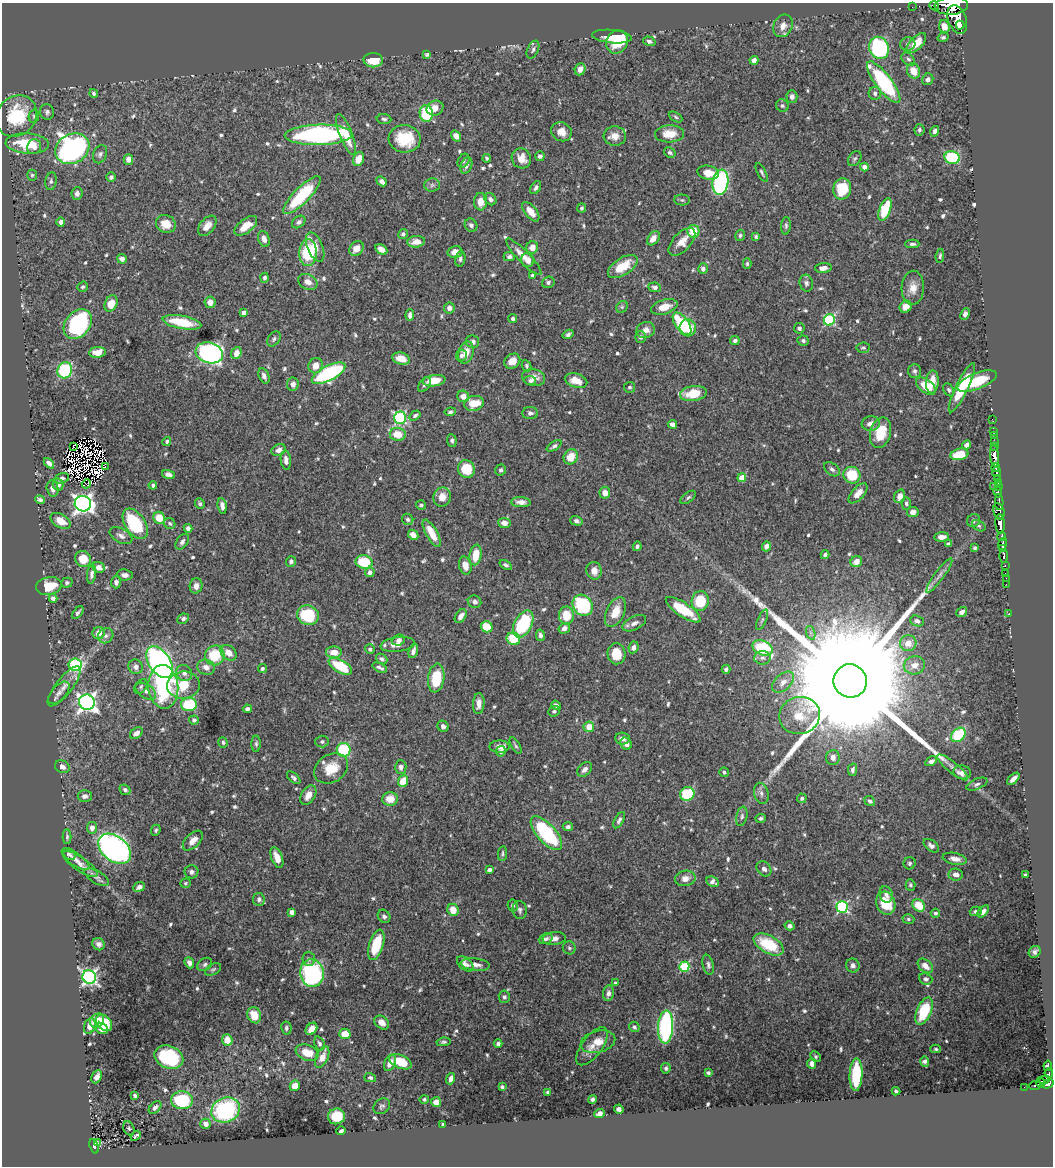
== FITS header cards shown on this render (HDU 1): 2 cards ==
NAXIS1  =                 1051
NAXIS2  =                 1164

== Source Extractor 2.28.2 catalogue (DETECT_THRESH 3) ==
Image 1051 x 1164 px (HDU 1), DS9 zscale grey, 1 PNG px = 1 image px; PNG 1055 x 1168 px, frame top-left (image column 1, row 1164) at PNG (2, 3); each listed source drawn as its Kron ellipse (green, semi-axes under 4 px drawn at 4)
Background 0.596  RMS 0.014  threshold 0.0418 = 3 sigma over >= 5 px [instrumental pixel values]
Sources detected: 699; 10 with non-positive FLUX_AUTO (blend fragments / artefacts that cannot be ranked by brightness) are neither listed nor drawn; of the other 689, the 500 brightest by FLUX_AUTO listed and drawn (189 fainter detections omitted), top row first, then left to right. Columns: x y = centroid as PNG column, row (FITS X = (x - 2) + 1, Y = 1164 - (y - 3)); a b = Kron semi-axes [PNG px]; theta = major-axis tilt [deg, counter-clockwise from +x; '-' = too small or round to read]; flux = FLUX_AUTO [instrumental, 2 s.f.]
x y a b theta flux
934 6 5 3 - 37
951 6 17 9 4 3600
912 7 2 2 - 7.7
957 20 15 9 -70 3200
960 25 4 3 - 580
783 26 12 9 63 8
944 27 6 5 - 7.9
612 37 20 6 -5 34
943 37 5 4 - 2.1
649 41 6 4 -16 3
617 42 12 10 57 22
916 43 12 6 46 19
908 44 7 6 - 2.6
879 48 11 9 -66 110
533 50 9 5 64 2.5
427 54 4 3 - 1.7
908 59 8 5 -42 2.3
373 60 10 7 -1 16
754 60 4 4 - 5.1
580 69 6 5 - 6
914 71 8 6 -68 13
928 79 6 5 - 3.6
884 82 25 8 -53 110
94 93 4 4 - 1.8
875 93 6 6 - 3.3
792 97 6 5 - 3.6
782 106 6 6 - 2
435 108 8 7 - 9.1
47 112 8 7 - 2.8
426 113 8 6 -81 61
16 116 22 19 46 50
34 116 7 5 79 1.7
676 117 7 4 -29 1.7
384 119 7 5 -4 2.2
919 130 5 5 - 2.1
935 131 5 4 - 3.5
561 132 10 9 - 9.1
346 134 22 6 -68 20
669 134 14 8 2 16
318 135 33 10 2 210
456 136 6 4 -53 6.7
615 136 11 9 -4 8
405 139 16 14 -5 37
27 143 21 10 -4 36
34 147 7 7 - 5.9
72 149 18 14 30 290
670 153 6 4 -30 2
100 154 9 6 67 3.4
540 156 5 4 - 2.7
952 157 8 6 -13 79
487 158 4 4 - 1.7
521 158 10 9 - 11
128 159 5 5 - 6.6
358 159 7 5 70 12
855 159 8 6 54 2.2
463 161 7 5 60 2
466 165 8 5 69 3.4
864 167 4 4 - 5.3
762 172 10 4 -63 1.9
708 173 11 7 -11 13
32 175 5 5 - 1.7
111 177 5 4 - 2.9
51 181 9 5 81 2.4
382 181 5 4 - 5.4
720 182 12 8 81 160
432 185 8 6 2 2.5
536 188 7 4 56 2.9
842 189 11 9 77 32
77 193 6 5 - 4.1
302 195 25 8 45 65
490 199 7 5 -46 4.5
682 200 8 5 -1 1.8
481 202 8 6 87 11
581 208 4 4 - 1.9
885 209 12 5 70 36
531 212 11 6 -51 11
61 222 5 4 - 3.5
299 222 7 5 39 3
166 224 10 8 -25 15
471 225 7 6 - 3.5
207 226 11 7 51 8
246 226 13 7 38 14
786 226 9 5 86 2.1
693 231 6 6 - 23
403 234 5 4 - 2.1
740 235 6 5 - 1.9
756 236 4 4 - 1.8
653 238 8 5 52 7.3
264 239 8 5 -72 5.5
416 242 9 5 7 10
682 242 17 9 46 12
912 244 7 4 0 2.5
315 247 15 7 -67 13
532 247 6 5 - 6.9
357 249 8 6 51 11
381 249 7 4 -31 6.7
455 252 7 5 13 7.2
308 253 13 8 87 54
940 256 7 4 82 1.7
509 257 6 4 -1 2.7
524 257 24 6 -46 13
122 259 5 4 - 4.5
460 259 7 5 80 2.4
528 260 7 6 - 6.4
747 264 5 4 - 1.7
623 266 17 8 33 25
823 268 8 5 7 6.2
703 269 5 4 - 3.1
532 276 4 4 - 2.3
265 278 5 4 - 2.3
308 282 10 7 -27 7.5
548 282 6 5 - 2.6
806 283 8 6 -76 3
83 287 5 5 - 1.9
655 287 6 4 -7 2.9
913 288 17 11 87 11
210 302 6 5 - 5.7
111 303 8 6 66 16
622 307 6 5 - 1.6
664 307 13 7 17 12
906 307 6 5 - 8.6
449 308 5 5 - 4.6
244 313 4 4 - 4.8
965 314 6 4 67 3.4
410 315 6 4 87 4.2
513 319 4 4 - 2.2
829 320 6 5 - 92
182 322 19 6 -11 28
78 324 16 12 49 120
682 324 13 6 -53 54
688 328 8 8 - 29
799 328 5 5 - 2.2
646 330 9 8 - 6.3
568 334 6 4 31 2.4
640 337 6 5 - 3
274 339 8 6 55 2.5
735 341 5 4 - 2.6
803 341 6 5 - 1.9
473 342 6 6 - 4.5
863 348 7 5 6 1.9
97 352 8 5 8 9
466 352 11 7 74 13
209 353 14 10 -17 260
236 353 6 5 - 9.2
461 355 6 5 - 2.8
401 359 9 6 -17 13
512 361 8 7 - 9.4
316 366 8 7 - 9.2
526 366 6 4 -62 1.8
65 370 8 7 - 84
914 371 7 6 - 2.9
328 373 18 7 27 110
264 376 8 5 -66 4.1
533 378 11 8 -13 7.1
434 381 11 5 8 16
530 381 6 4 -9 2.4
576 381 11 7 -17 11
977 381 21 8 22 38
932 382 11 6 86 12
293 384 7 6 - 5.4
424 385 8 5 55 2.6
926 386 11 6 -36 21
629 387 5 5 - 1.9
962 388 27 6 64 32
949 390 7 5 -59 2.1
693 393 13 7 8 28
463 396 6 5 - 7.6
474 403 10 7 15 19
450 412 6 4 8 1.6
530 413 8 6 -1 2.8
415 415 6 4 33 1.9
400 418 6 6 - 110
992 419 2 2 - 9.7
672 424 5 4 - 4
871 424 9 7 9 6.9
993 431 2 2 - 12
881 433 15 10 75 26
398 434 8 6 -8 17
994 436 2 2 - 11
167 441 5 4 - 1.8
452 441 6 4 -84 2.3
994 441 2 2 - 12
967 445 5 4 - 4.2
554 446 8 4 31 2.7
73 447 3 2 - 1.9
995 447 3 2 - 13
279 450 7 5 27 5.1
959 454 9 5 13 23
994 456 11 4 -84 1000
571 457 8 6 57 16
286 460 9 5 -84 4.9
49 463 6 4 -46 3.9
105 467 3 2 - 2.7
996 467 4 3 - 610
466 469 9 8 - 28
832 469 9 5 -38 2.9
501 470 6 5 - 2
996 472 5 3 - 430
169 475 6 4 -19 3.7
852 475 8 8 - 34
62 478 7 5 16 2.5
742 478 4 4 - 16
997 478 2 2 - 14
998 482 3 2 - 29
86 484 5 3 - 1.9
58 485 6 5 - 5.1
153 485 4 4 - 2.4
993 486 2 2 - 30
998 486 3 2 - 41
53 489 8 5 -77 5.5
998 492 5 4 - 390
605 493 6 5 - 6.5
858 493 12 6 47 9
900 496 7 5 69 7.2
442 497 9 8 - 9
688 497 9 5 38 2.2
40 500 5 4 - 2.5
521 502 10 5 -3 5.3
999 502 8 3 -88 230
906 503 6 4 -90 1.8
83 504 8 8 - 450
200 504 5 5 - 2.2
421 505 5 4 - 2.3
222 506 8 4 -82 4.4
999 511 8 5 -72 520
913 512 5 5 - 5.1
159 518 6 5 - 16
408 519 6 5 - 2.1
973 520 7 6 - 2.2
60 521 11 6 -30 12
576 521 6 4 -16 2.4
170 523 6 5 - 2
504 523 6 5 - 5.9
135 524 17 10 -55 69
1000 524 10 4 -87 1700
979 526 7 5 -30 1.6
188 528 4 4 - 4
432 533 15 5 -61 18
413 535 6 4 -45 7
121 536 12 7 -28 4.8
1002 536 5 3 - 350
942 537 7 4 4 5.9
182 542 9 5 56 3
948 544 4 3 - 1.7
1002 544 6 3 69 210
637 546 4 4 - 1.8
766 546 5 4 - 3.9
975 548 4 3 - 1.8
1003 548 4 3 - 300
476 555 10 6 82 18
825 555 4 3 - 2.1
1004 556 7 3 89 190
83 559 8 7 - 15
291 561 5 5 - 3
364 562 8 6 -11 39
856 562 6 5 - 6.7
465 565 9 6 -76 9.4
506 565 7 4 -33 2.2
1005 565 3 2 - 61
99 567 6 5 - 6.6
594 571 9 7 -80 6.9
370 572 5 4 - 4.6
1005 573 3 2 - 28
92 574 9 4 84 3.3
125 575 8 5 -6 3.9
939 576 21 5 54 5.3
1006 578 2 2 - 7.7
116 582 6 5 - 3.2
67 583 6 5 - 1.9
1006 584 2 2 - 9.2
49 586 13 8 10 22
196 586 8 6 78 5.5
53 598 4 4 - 3
700 601 10 8 78 35
474 602 7 6 - 3.6
583 605 11 9 -53 67
683 610 20 7 -33 32
615 612 16 9 65 16
962 612 6 4 35 4.2
78 613 7 3 52 2.2
1009 613 2 2 - 7.3
308 615 11 9 -22 50
461 616 8 5 56 5.8
566 616 9 7 -89 19
183 619 6 5 - 2.9
762 620 11 4 66 2.4
917 621 7 5 -22 3.8
634 623 13 6 26 4.6
523 624 14 8 63 80
487 627 6 5 - 20
564 628 6 5 - 4.1
99 633 6 6 - 7.7
811 633 7 4 -71 2.5
540 635 6 4 -78 2.9
106 636 8 7 - 3.4
513 639 7 6 - 31
398 640 7 5 20 3.4
908 643 8 8 - 11
398 644 17 7 7 7.5
633 647 6 5 - 4.6
762 648 10 7 -25 77
370 649 5 4 - 2.7
413 651 7 3 72 4
334 652 8 5 -1 11
229 653 9 6 -41 10
616 654 10 9 - 21
215 655 10 9 - 34
762 658 8 6 4 3.3
382 659 6 4 -38 2.7
160 662 18 10 -57 300
75 665 6 6 - 100
914 665 10 9 - 9.4
340 666 13 6 -30 40
136 667 7 7 - 4.5
206 667 9 7 -24 6.8
262 668 5 4 - 2
380 668 8 4 -26 2.8
726 669 4 4 - 2.6
184 673 8 7 - 4.3
436 678 14 8 82 35
850 681 17 16 - 91000
783 682 13 8 41 6.9
183 685 16 13 7 27
64 686 24 8 52 10
141 687 8 5 51 2.3
163 687 22 15 -85 100
146 691 11 6 -34 4.5
59 693 14 7 47 5.2
87 702 8 7 - 440
479 703 10 5 87 7.8
189 704 8 6 1 44
556 705 5 4 - 2.9
247 709 4 4 - 2.7
554 711 6 5 - 1.7
800 715 20 18 16 24
194 720 5 4 - 2.6
443 726 6 5 - 3.1
589 727 5 5 - 14
136 733 7 5 38 5.6
958 735 8 6 42 57
623 739 7 6 - 4.8
223 742 5 4 - 2
322 742 7 6 - 2.4
256 744 8 4 -90 2
626 744 6 5 - 4.4
516 746 9 3 -60 1.8
500 747 10 6 0 7.3
344 750 7 7 - 51
501 751 5 4 - 2.8
833 757 7 7 - 5.3
931 761 6 4 30 4.1
62 767 8 6 -29 5.3
401 767 7 5 -88 4.9
953 767 19 5 -39 5.1
331 768 18 14 32 21
585 769 8 6 45 4.7
853 770 6 4 78 2.5
724 772 5 4 - 1.8
962 772 9 7 -9 7.1
294 778 8 4 -42 2.7
1013 779 7 4 43 5.8
403 781 6 5 - 17
977 784 11 5 24 2.6
125 790 6 5 - 3.2
761 793 11 7 -74 4.1
687 794 7 6 - 46
308 795 11 7 59 8.4
85 796 7 5 2 3.8
802 798 5 5 - 2.2
390 799 8 7 - 13
870 801 6 4 -40 2.4
742 816 10 5 78 2.8
761 818 5 4 - 2.1
619 820 9 4 59 2.7
568 827 5 4 - 2.4
92 828 6 5 - 4.7
156 830 6 4 65 1.8
546 833 21 9 -48 89
67 837 7 4 89 1.7
193 841 12 7 44 8.6
931 846 9 5 -37 3.6
115 849 18 12 -39 400
502 853 7 4 83 1.7
69 854 7 4 -42 2.1
277 857 11 5 -70 9.3
75 859 16 6 -35 4.9
955 859 12 5 -11 6.5
910 863 6 6 - 2.1
80 864 20 7 -34 7
764 869 8 6 -48 4.2
489 870 4 4 - 3.2
191 872 7 6 - 3.2
956 874 7 6 - 5.6
1025 875 3 3 - 1.9
97 877 14 6 -29 3.6
685 878 10 7 8 6.7
713 882 7 5 -26 3.8
185 883 5 4 - 1.6
910 885 5 5 - 1.7
139 887 6 4 22 4.3
886 894 8 6 -75 4
259 899 6 5 - 2.7
886 903 12 9 -73 34
513 905 6 5 - 2.4
919 905 7 5 -44 26
842 907 6 5 - 120
453 910 6 5 - 13
520 910 9 7 -82 2.9
976 911 6 4 15 3
983 911 7 4 49 5.3
292 912 4 4 - 8
935 913 5 4 - 2.2
384 916 7 6 - 2.7
908 919 6 5 - 1.9
789 926 5 4 - 3.2
546 939 7 5 22 2.7
554 939 11 6 7 5.5
98 944 6 6 - 3.8
769 944 16 9 -29 41
376 945 16 7 73 36
569 948 6 6 - 2.2
1035 952 6 5 - 3.2
309 959 7 6 - 2.4
189 963 6 4 -67 4
205 964 8 6 35 2.5
465 964 10 6 -40 4.3
475 964 15 6 -7 6.1
708 965 10 5 -77 2.8
853 966 7 6 - 3.3
925 966 9 6 -42 7.6
684 967 5 5 - 66
213 969 9 5 28 1.9
312 973 14 11 -77 150
89 977 7 6 - 250
926 979 7 5 -20 2.6
615 983 3 3 - 1.6
608 993 8 5 82 3.9
504 997 6 5 - 2.5
924 1011 14 7 67 45
254 1015 8 6 -69 17
97 1021 8 6 42 14
104 1023 9 6 -46 22
382 1023 8 6 -39 6.7
90 1026 8 5 69 8.6
634 1027 5 5 - 1.9
666 1027 16 7 87 170
101 1028 7 5 -29 8.5
286 1028 6 5 - 2.3
311 1029 7 5 53 8.8
345 1034 6 5 - 14
227 1040 5 5 - 13
443 1042 7 4 8 1.9
598 1042 18 11 14 12
319 1044 7 5 -69 2.4
498 1044 4 4 - 3.4
592 1046 22 10 53 11
936 1049 5 3 - 1.6
307 1053 12 7 -21 16
169 1057 15 11 -23 70
322 1057 11 6 67 9.9
816 1057 6 4 -48 1.8
925 1061 5 4 - 3.5
400 1062 12 6 -23 25
390 1063 8 5 65 7.4
812 1063 5 4 - 4.9
1048 1066 5 3 - 36
666 1068 5 4 - 2.1
708 1073 4 3 - 1.9
1049 1073 5 3 - 77
856 1075 16 6 87 55
97 1077 7 4 63 5.2
370 1078 6 4 -14 2.3
451 1079 6 4 72 5.4
1044 1080 5 2 - 24
1040 1083 5 3 - 58
1048 1084 6 4 31 440
295 1086 5 5 - 9.1
1035 1086 6 3 7 36
502 1087 4 3 - 2
1024 1087 2 2 - 6.6
896 1091 4 3 - 2
548 1092 3 3 - 1.7
135 1096 4 3 - 2.4
424 1099 4 4 - 2.1
592 1099 4 4 - 2.2
182 1100 11 9 -3 66
436 1102 5 5 - 7.5
382 1106 9 7 39 2.8
155 1107 7 5 45 3.2
619 1109 5 4 - 3.6
225 1110 14 12 26 97
599 1113 5 4 - 4.8
336 1116 8 8 - 24
206 1124 5 5 - 5.1
443 1124 3 3 - 1.7
129 1128 7 5 -65 2
341 1131 4 3 - 2
136 1136 6 3 41 1.9
98 1143 3 3 - 3.7
94 1146 7 4 -72 77
At the frame edge (FLAGS 8, measured only in part): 1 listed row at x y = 951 6
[189 fainter detections neither listed nor drawn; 10 non-positive-flux detections neither listed nor drawn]